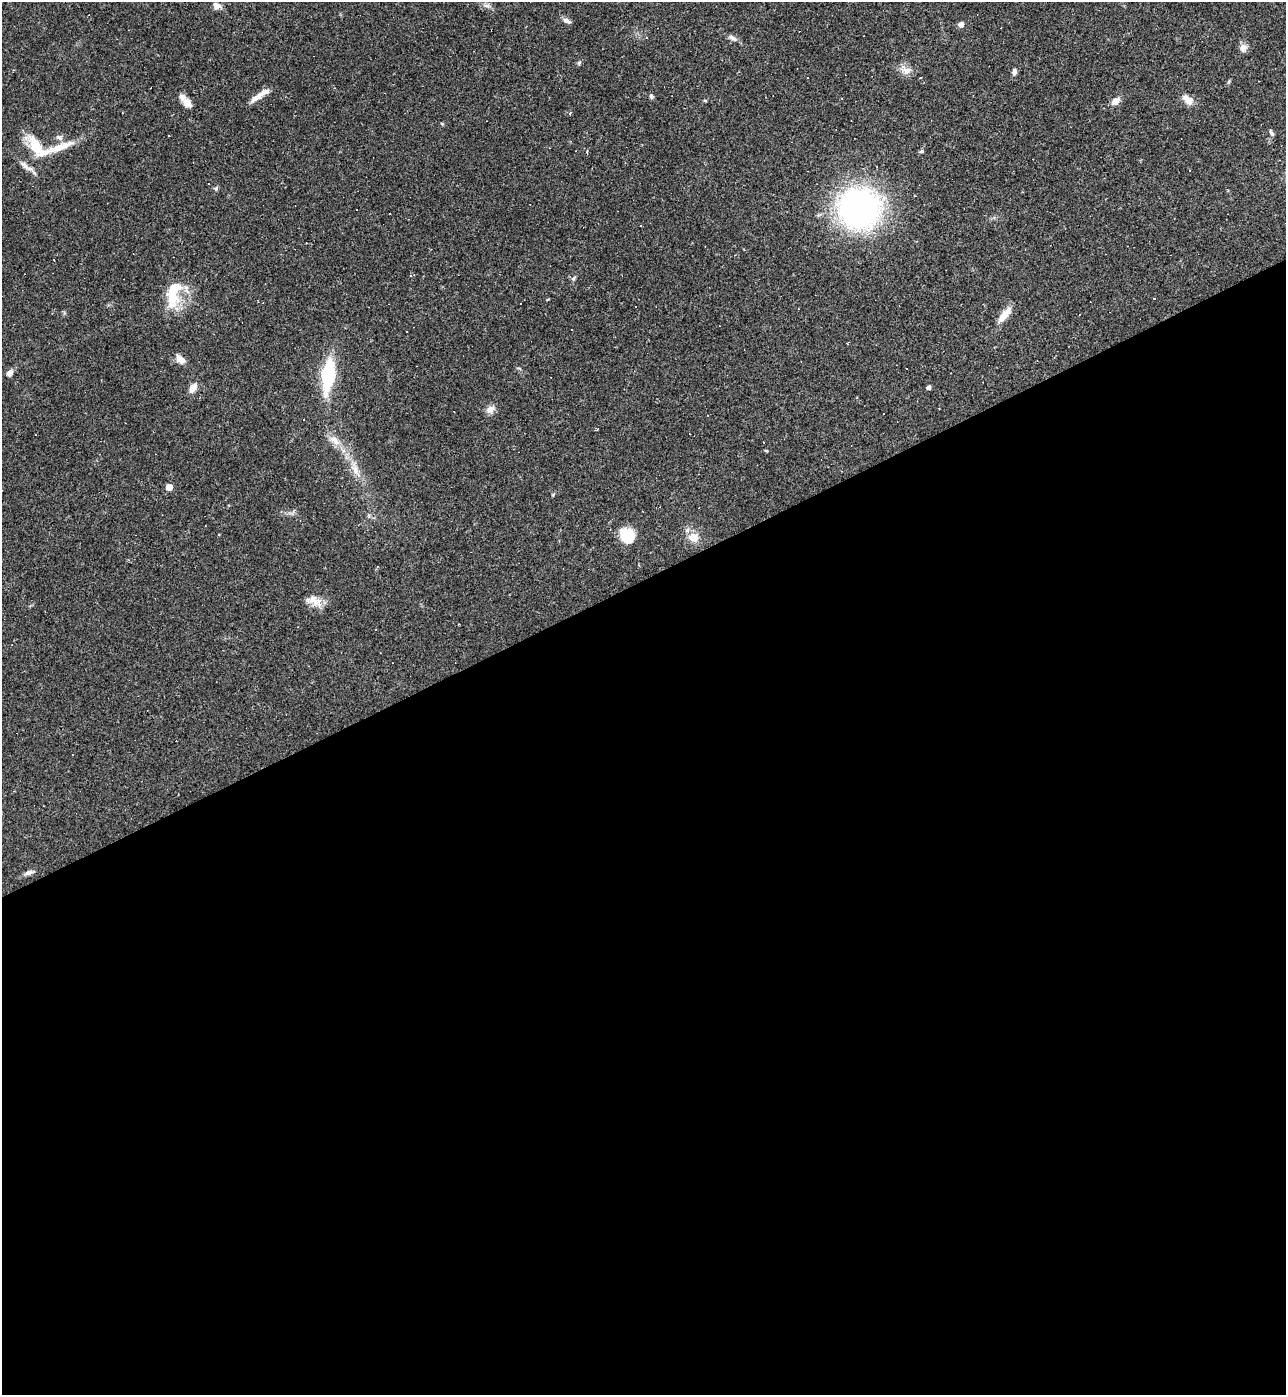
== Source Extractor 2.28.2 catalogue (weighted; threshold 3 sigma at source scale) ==
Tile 15 of 4 x 4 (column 3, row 4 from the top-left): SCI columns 2716-3999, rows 1-1393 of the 5561 x 5573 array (HDU 1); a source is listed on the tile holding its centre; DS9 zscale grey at full resolution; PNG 1288 x 1397 px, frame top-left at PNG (2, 2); no overlay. Shown black and unused: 59% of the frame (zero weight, under 2 of 3 exposures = <1% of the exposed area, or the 3 px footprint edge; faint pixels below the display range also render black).
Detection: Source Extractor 2.28.2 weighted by HDU 2 'WHT'; one run over the whole footprint, this tile lists its part. Background 0.0322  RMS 0.0048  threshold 0.0218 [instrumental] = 3 sigma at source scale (4.5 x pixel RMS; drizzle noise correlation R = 1.50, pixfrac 1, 0.05/0.05 arcsec/px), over >= 5 px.
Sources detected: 67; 18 cosmic-ray / hot-pixel residue — not listed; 3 inside a brighter listed object's ellipse — not listed separately; the other 46 listed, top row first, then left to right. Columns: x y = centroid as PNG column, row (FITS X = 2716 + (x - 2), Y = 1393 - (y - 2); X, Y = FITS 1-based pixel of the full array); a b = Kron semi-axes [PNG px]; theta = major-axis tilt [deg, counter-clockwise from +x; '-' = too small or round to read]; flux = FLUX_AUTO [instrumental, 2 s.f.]
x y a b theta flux
216 5 11 7 -24 2.4
487 6 10 4 -1 1.5
567 21 12 6 -24 1.8
961 24 5 4 - 3.4
732 38 13 6 -31 2
1243 48 11 9 81 2.7
579 63 6 5 - 0.77
906 70 16 11 -24 4.2
1014 72 9 5 85 1.7
921 77 3 2 - 0.38
1229 81 6 4 73 0.59
260 95 27 6 34 4.7
651 96 6 5 - 1
705 100 5 3 - 0.42
1188 100 14 8 -41 4.7
1116 101 11 8 33 3.2
188 103 15 9 -49 3.5
570 113 4 3 - 0.91
442 124 5 4 - 0.48
1271 132 9 4 -61 1
59 137 9 7 -24 1.7
59 147 44 9 20 11
37 148 36 13 -49 13
921 151 6 5 - 0.76
24 164 17 7 -43 3.1
209 184 2 2 - 0.38
216 189 6 5 - 0.78
859 208 27 25 -8 210
641 225 3 3 - 2.5
573 278 7 5 54 0.94
173 294 37 15 82 17
1004 315 23 8 50 5.9
180 359 14 9 -39 3.3
9 373 9 6 49 2.2
328 375 36 11 83 33
929 387 4 4 - 1.8
193 388 11 7 53 4.3
490 409 11 8 19 3.1
939 409 3 2 - 0.31
335 440 19 8 -40 5.2
355 469 15 9 -57 4.8
169 487 5 5 - 7.2
627 535 15 13 -46 14
693 537 12 11 - 6.3
314 601 23 12 -22 5.7
29 872 12 5 18 2